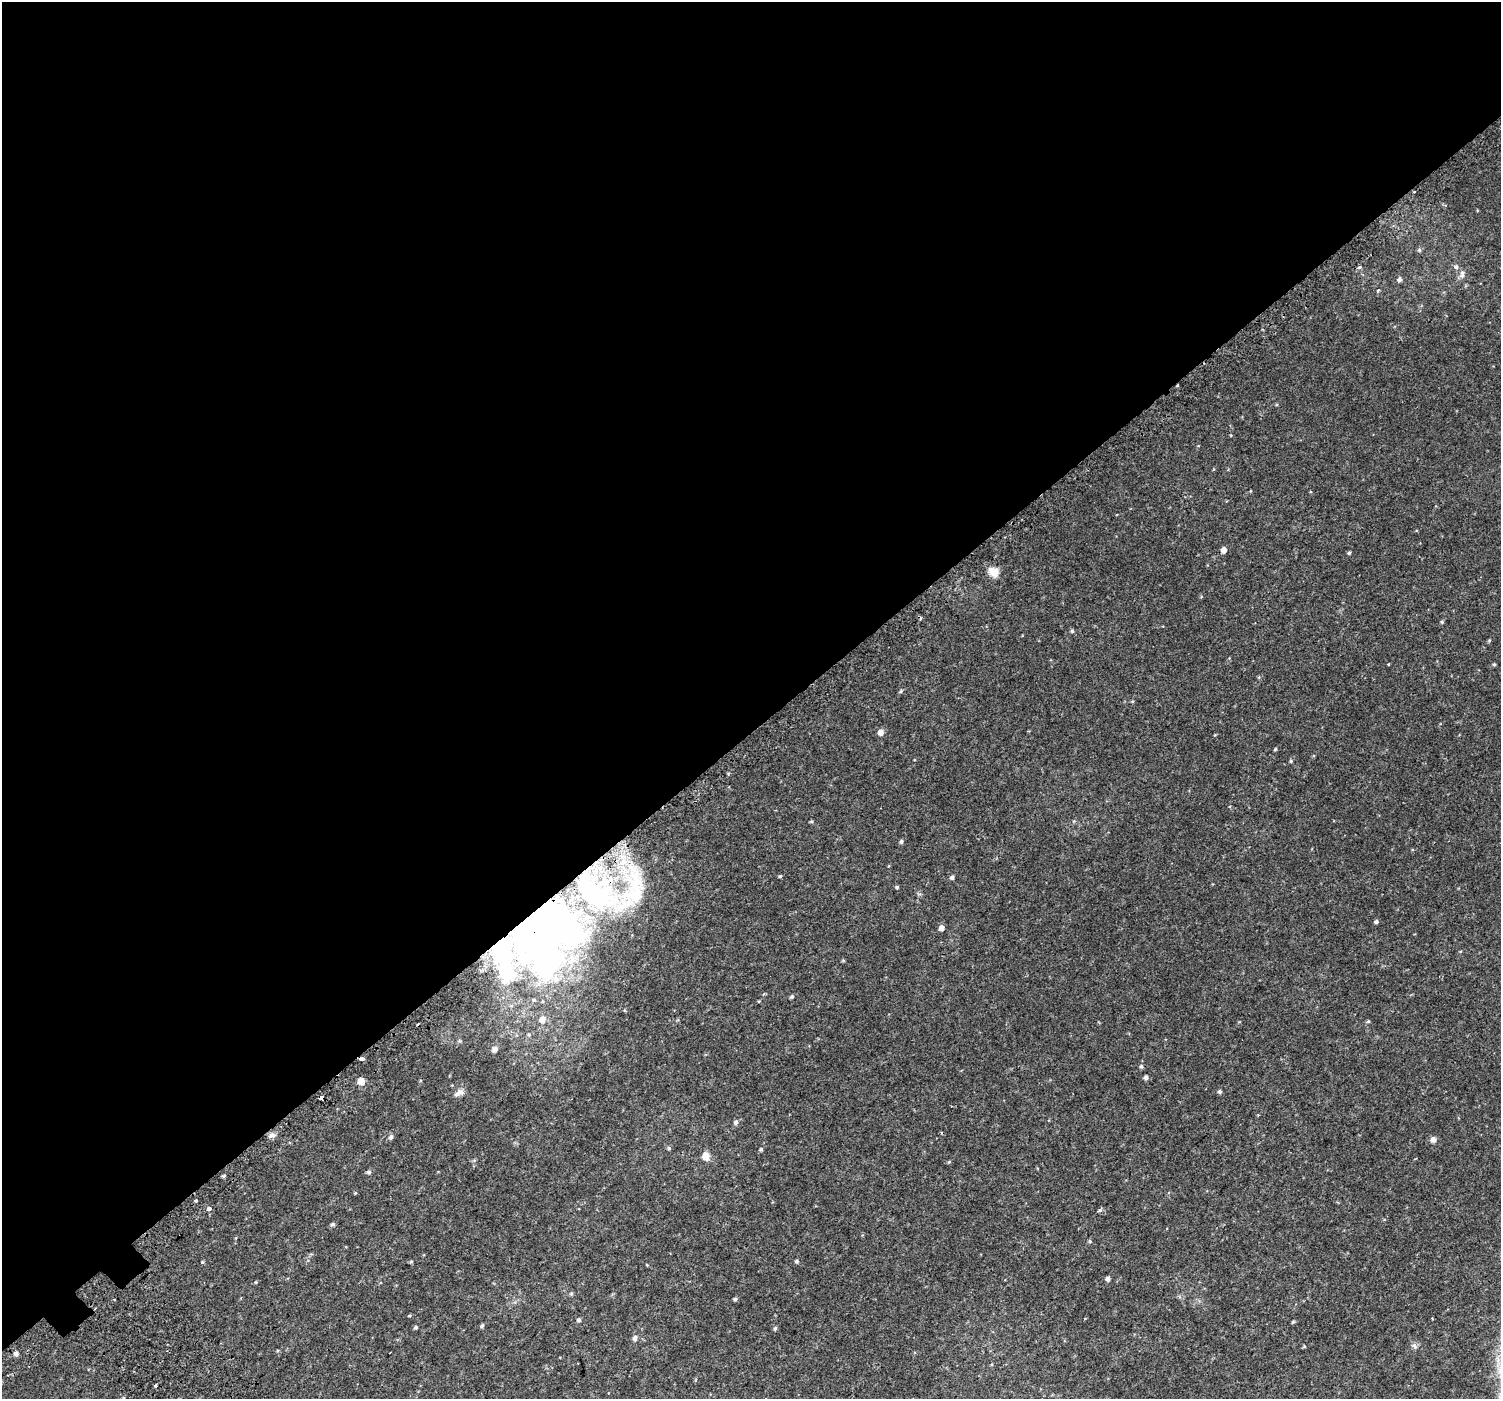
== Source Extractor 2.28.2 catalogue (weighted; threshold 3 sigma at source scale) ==
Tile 2 of 4 x 4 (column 2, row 1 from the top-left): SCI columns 1561-3059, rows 4400-5796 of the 6106 x 6071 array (HDU 1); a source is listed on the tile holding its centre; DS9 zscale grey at full resolution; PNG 1503 x 1401 px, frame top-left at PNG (2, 2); no overlay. Shown black and unused: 52% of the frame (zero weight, under 2 of 3 exposures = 3% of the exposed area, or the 3 px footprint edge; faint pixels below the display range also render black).
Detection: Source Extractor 2.28.2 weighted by HDU 2 'WHT'; one run over the whole footprint, this tile lists its part. Background 0.0101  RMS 0.0049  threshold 0.0222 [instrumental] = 3 sigma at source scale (4.5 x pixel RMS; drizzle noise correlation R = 1.50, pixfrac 1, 0.0396/0.0396 arcsec/px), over >= 5 px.
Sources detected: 87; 6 inside a brighter object's white glare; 2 cosmic-ray / hot-pixel residue — not listed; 3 inside a brighter listed object's ellipse — not listed separately; the other 76 listed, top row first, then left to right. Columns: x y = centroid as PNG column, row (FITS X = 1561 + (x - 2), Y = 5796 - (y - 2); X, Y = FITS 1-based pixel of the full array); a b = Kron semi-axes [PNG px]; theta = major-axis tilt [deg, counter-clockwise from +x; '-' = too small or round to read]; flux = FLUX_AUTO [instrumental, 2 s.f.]
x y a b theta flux
1419 250 5 5 - 0.69
1359 267 4 4 - 1.2
1456 267 6 6 - 1.1
1462 274 11 5 -90 1.5
1399 279 5 5 - 1.4
1378 290 4 3 - 0.64
1224 550 5 5 - 2.6
1349 553 4 4 - 0.61
994 571 14 11 -39 3.9
1442 622 5 4 - 0.53
1072 631 5 5 - 0.63
1489 641 5 3 - 0.46
1389 664 3 2 - 0.45
1494 664 4 4 - 0.51
901 691 6 4 49 0.58
880 732 5 5 - 2.8
1275 749 4 3 - 0.48
1291 761 5 4 - 0.57
811 821 4 3 - 0.5
901 841 5 5 - 0.86
780 876 4 4 - 0.5
952 877 5 4 - 1
897 887 4 4 - 0.61
599 896 59 41 -11 70
1376 922 5 4 - 0.92
552 925 57 45 2 180
941 928 5 5 - 2.1
843 960 5 3 - 0.42
792 996 5 4 - 0.73
534 1000 4 4 - 0.44
542 1020 7 7 - 2.9
1368 1021 5 4 - 0.52
529 1035 6 5 - 0.72
495 1049 9 7 34 1.9
361 1059 4 3 - 4
1141 1066 6 5 - 0.78
1146 1077 5 4 - 1.1
361 1081 5 5 - 5.8
1220 1091 5 5 - 0.8
459 1093 16 7 29 2.2
321 1098 3 3 - 3.3
736 1122 6 5 - 1.1
272 1135 8 6 16 1.5
391 1137 6 5 - 1.2
1433 1140 8 7 - 1.5
669 1148 5 5 - 0.63
761 1149 5 4 - 0.58
706 1156 5 5 - 9.5
949 1162 5 3 - 0.46
369 1172 6 5 - 0.89
355 1193 4 3 - 0.36
196 1200 4 3 - 0.7
209 1209 4 3 - 3.1
1100 1210 6 4 32 0.74
333 1224 6 4 16 0.88
1090 1241 6 4 -89 0.52
796 1261 5 4 - 0.68
202 1262 4 4 - 0.43
411 1262 5 3 - 0.51
1108 1279 4 4 - 1.4
571 1293 5 5 - 0.61
735 1299 5 4 - 0.77
115 1300 3 3 - 1.1
409 1316 5 3 - 0.45
1432 1318 3 2 - 0.4
1084 1319 3 2 - 0.54
579 1320 5 4 - 0.98
1293 1322 4 4 - 0.49
482 1326 5 4 - 0.85
416 1327 4 4 - 0.75
775 1328 5 4 - 0.75
635 1338 8 6 75 1.2
1304 1346 4 4 - 0.46
1414 1346 7 4 -46 0.96
16 1354 5 4 - 1.4
156 1386 3 3 - 2.2
Overlapping masked pixels (flux is a lower limit): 4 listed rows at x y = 599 896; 552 925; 361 1059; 321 1098